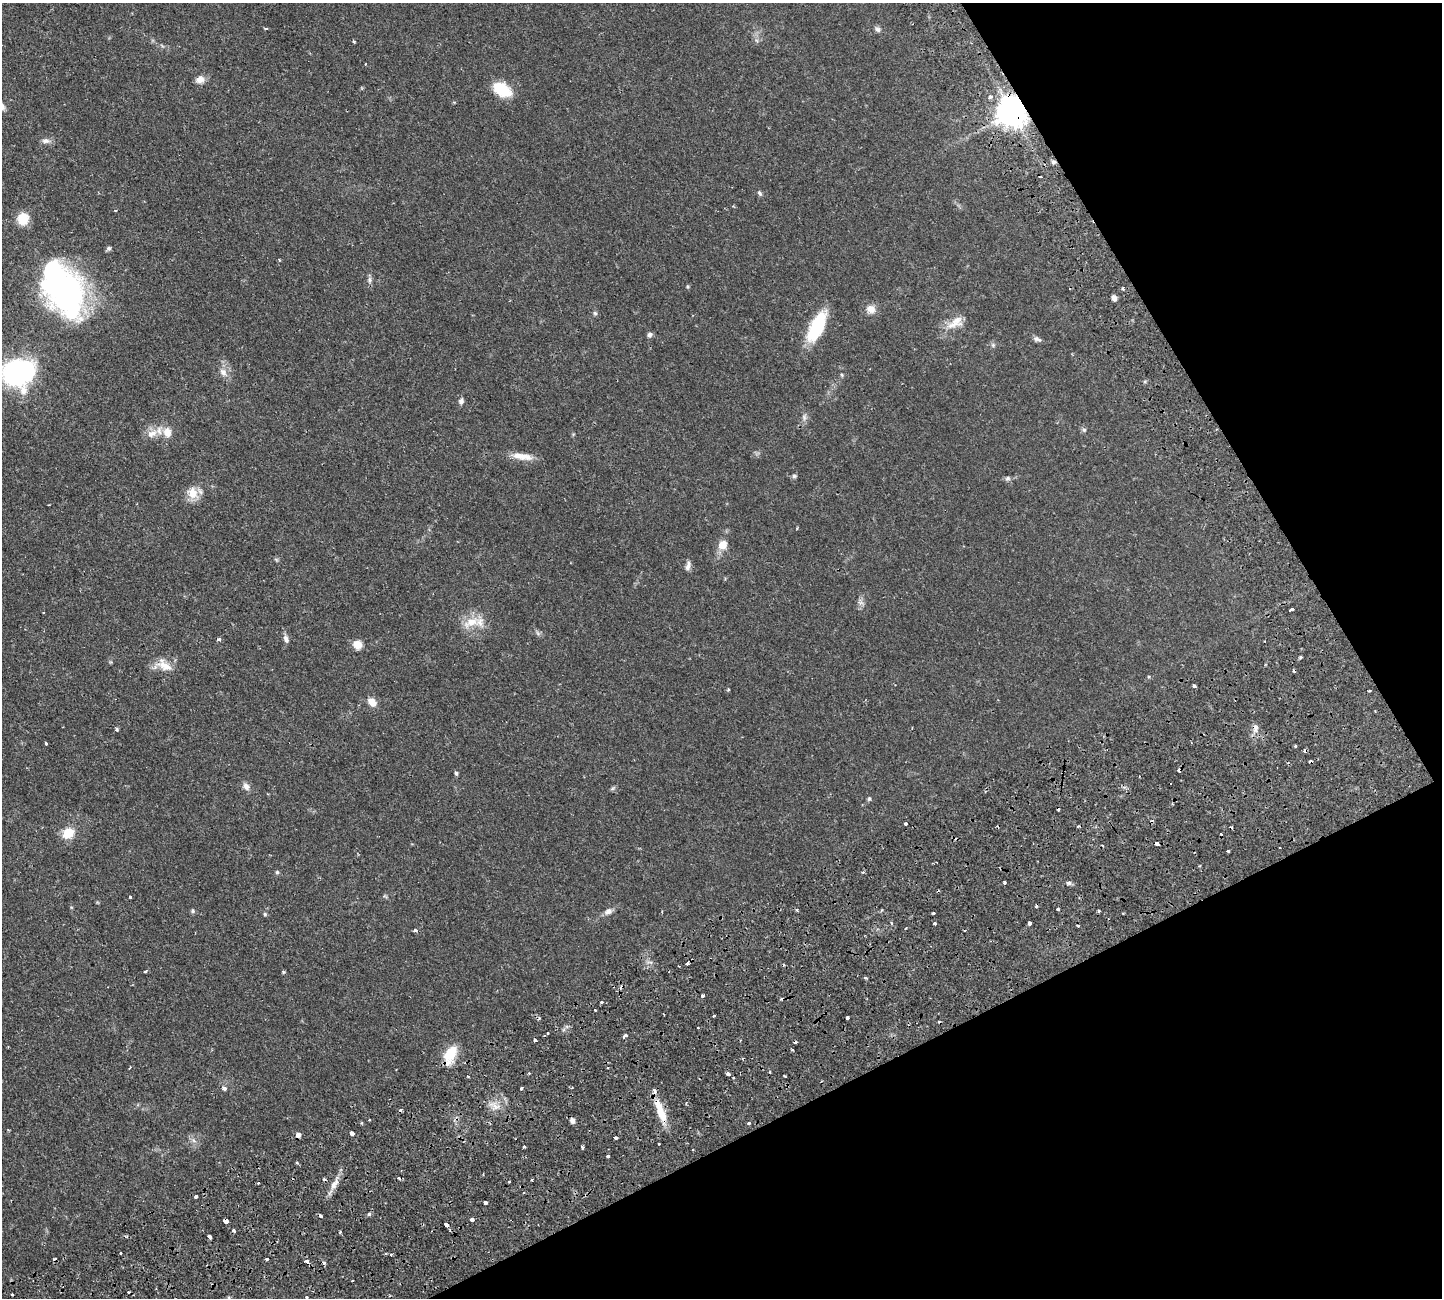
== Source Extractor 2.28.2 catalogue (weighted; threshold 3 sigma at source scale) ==
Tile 12 of 4 x 4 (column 4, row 3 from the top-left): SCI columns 4549-5988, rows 1639-2934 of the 6326 x 6317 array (HDU 1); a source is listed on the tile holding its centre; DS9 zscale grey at full resolution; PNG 1444 x 1300 px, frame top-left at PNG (2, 3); no overlay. Shown black and unused: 25% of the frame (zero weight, under 2 of 3 exposures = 12% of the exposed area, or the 3 px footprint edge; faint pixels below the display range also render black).
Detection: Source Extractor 2.28.2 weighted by HDU 2 'WHT'; one run over the whole footprint, this tile lists its part. Background 0.0542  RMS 0.0052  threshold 0.0233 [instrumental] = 3 sigma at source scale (4.5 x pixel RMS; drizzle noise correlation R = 1.50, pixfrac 1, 0.05/0.05 arcsec/px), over >= 5 px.
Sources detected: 162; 2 inside a brighter object's white glare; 27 cosmic-ray / hot-pixel residue — not listed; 1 inside a brighter listed object's ellipse — not listed separately; the other 132 listed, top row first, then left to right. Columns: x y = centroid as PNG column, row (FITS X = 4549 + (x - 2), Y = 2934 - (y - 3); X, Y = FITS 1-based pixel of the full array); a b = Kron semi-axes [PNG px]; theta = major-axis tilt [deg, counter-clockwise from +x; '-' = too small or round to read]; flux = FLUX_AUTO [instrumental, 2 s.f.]
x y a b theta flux
266 28 5 2 - 0.61
878 29 7 6 - 1.3
354 41 4 3 - 0.64
200 80 12 9 11 3.1
502 90 21 13 -31 14
990 97 5 4 - 1.7
1011 112 9 8 - 810
46 141 12 7 -5 2
1053 162 6 5 - 1.1
760 193 8 5 -58 1
23 219 11 10 - 10
109 248 6 5 - 1.1
279 260 4 3 - 0.48
369 280 8 7 - 1.5
65 286 47 41 -31 110
687 286 5 4 - 0.56
1123 289 4 3 - 0.71
1114 298 6 4 -72 2.3
871 309 11 10 - 4
595 313 6 5 - 0.84
955 322 25 12 32 7.1
816 327 34 13 64 27
649 335 7 6 - 1.3
1037 339 11 6 -23 1.5
993 345 6 5 - 0.85
19 372 26 23 7 93
223 372 12 9 -59 3.4
842 375 5 5 - 0.68
461 401 8 6 82 1.6
804 418 9 3 -85 1.2
1084 430 6 5 - 0.93
167 432 13 11 -85 5.4
152 434 17 11 20 5
522 456 28 8 -8 6.3
794 476 6 5 - 0.89
1007 478 7 6 - 1.1
193 493 14 12 -66 7.3
723 545 10 9 - 5.4
276 559 6 4 -19 0.63
688 566 13 6 73 1.9
861 603 7 4 -18 1.1
1291 609 4 3 - 5
471 622 28 12 21 8.8
286 639 10 6 -71 1.9
219 640 3 3 - 2
358 645 10 9 - 4.6
1301 657 3 3 - 0.71
164 665 24 12 -29 6.7
1194 686 4 3 - 1.2
729 689 4 3 - 0.59
1369 691 4 2 - 0.43
372 702 11 8 -46 4.5
1255 728 10 7 82 2.3
117 729 4 4 - 1.1
46 743 3 2 - 0.68
1295 746 3 3 - 0.96
1179 770 4 3 - 2.5
456 773 5 4 - 0.99
246 786 10 7 -61 2.4
613 788 8 4 31 0.82
869 799 6 4 69 0.74
905 823 3 3 - 1.4
1078 826 3 3 - 0.64
68 833 9 8 - 12
1157 844 4 3 - 3.4
1228 851 3 3 - 0.91
277 872 5 5 - 0.76
1004 882 3 3 - 1.1
1069 883 6 5 - 1.2
130 897 3 3 - 1.1
1058 909 3 3 - 0.83
797 910 4 3 - 0.6
193 911 6 5 - 0.83
608 911 12 7 31 2.4
1099 911 3 3 - 0.65
933 913 3 2 - 0.7
265 914 5 4 - 0.69
891 923 4 3 - 0.73
935 923 3 3 - 1.2
1029 923 3 3 - 3.4
415 930 4 4 - 0.81
687 963 3 3 - 4.6
145 971 3 3 - 2.2
283 972 5 4 - 0.58
865 978 3 3 - 1.4
703 996 3 3 - 2.1
601 1002 5 4 - 0.63
595 1010 3 2 - 0.76
847 1017 3 3 - 3.9
625 1036 6 3 37 1.6
535 1040 3 3 - 1.6
792 1050 3 3 - 0.58
450 1054 22 13 61 11
130 1068 4 2 - 0.45
608 1068 3 3 - 0.77
728 1074 4 3 - 2
785 1076 3 2 - 0.45
733 1078 3 2 - 0.75
224 1088 4 4 - 2.8
521 1088 3 3 - 0.92
495 1106 11 5 -36 2.5
660 1111 34 9 -70 10
369 1120 3 3 - 0.76
572 1120 5 5 - 2.4
749 1123 3 3 - 1
352 1133 4 4 - 6.3
298 1135 5 5 - 2
616 1138 4 3 - 2.1
194 1140 8 4 -45 1.3
659 1144 3 2 - 0.61
524 1147 4 3 - 0.54
582 1147 3 3 - 1.4
608 1156 3 3 - 2
532 1179 3 3 - 0.99
509 1182 3 2 - 0.42
258 1183 3 3 - 0.7
334 1184 18 8 53 4.2
196 1197 3 3 - 1.9
486 1203 3 3 - 2.2
369 1214 5 4 - 1.1
472 1219 4 3 - 7.5
226 1221 4 4 - 3.3
446 1225 4 3 - 3.6
233 1230 4 3 - 1.6
340 1232 3 3 - 0.59
210 1236 4 3 - 2.4
120 1253 3 3 - 0.88
391 1254 3 3 - 1.4
267 1259 3 3 - 1.1
307 1261 4 3 - 2.5
12 1294 3 3 - 1.5
306 1298 3 3 - 1.3
Overlapping masked pixels (flux is a lower limit): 7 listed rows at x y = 1011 112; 1053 162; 1179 770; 450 1054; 660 1111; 298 1135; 226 1221
Isophote crosses this tile's border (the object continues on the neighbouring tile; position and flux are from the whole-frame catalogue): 3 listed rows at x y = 65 286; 19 372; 306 1298